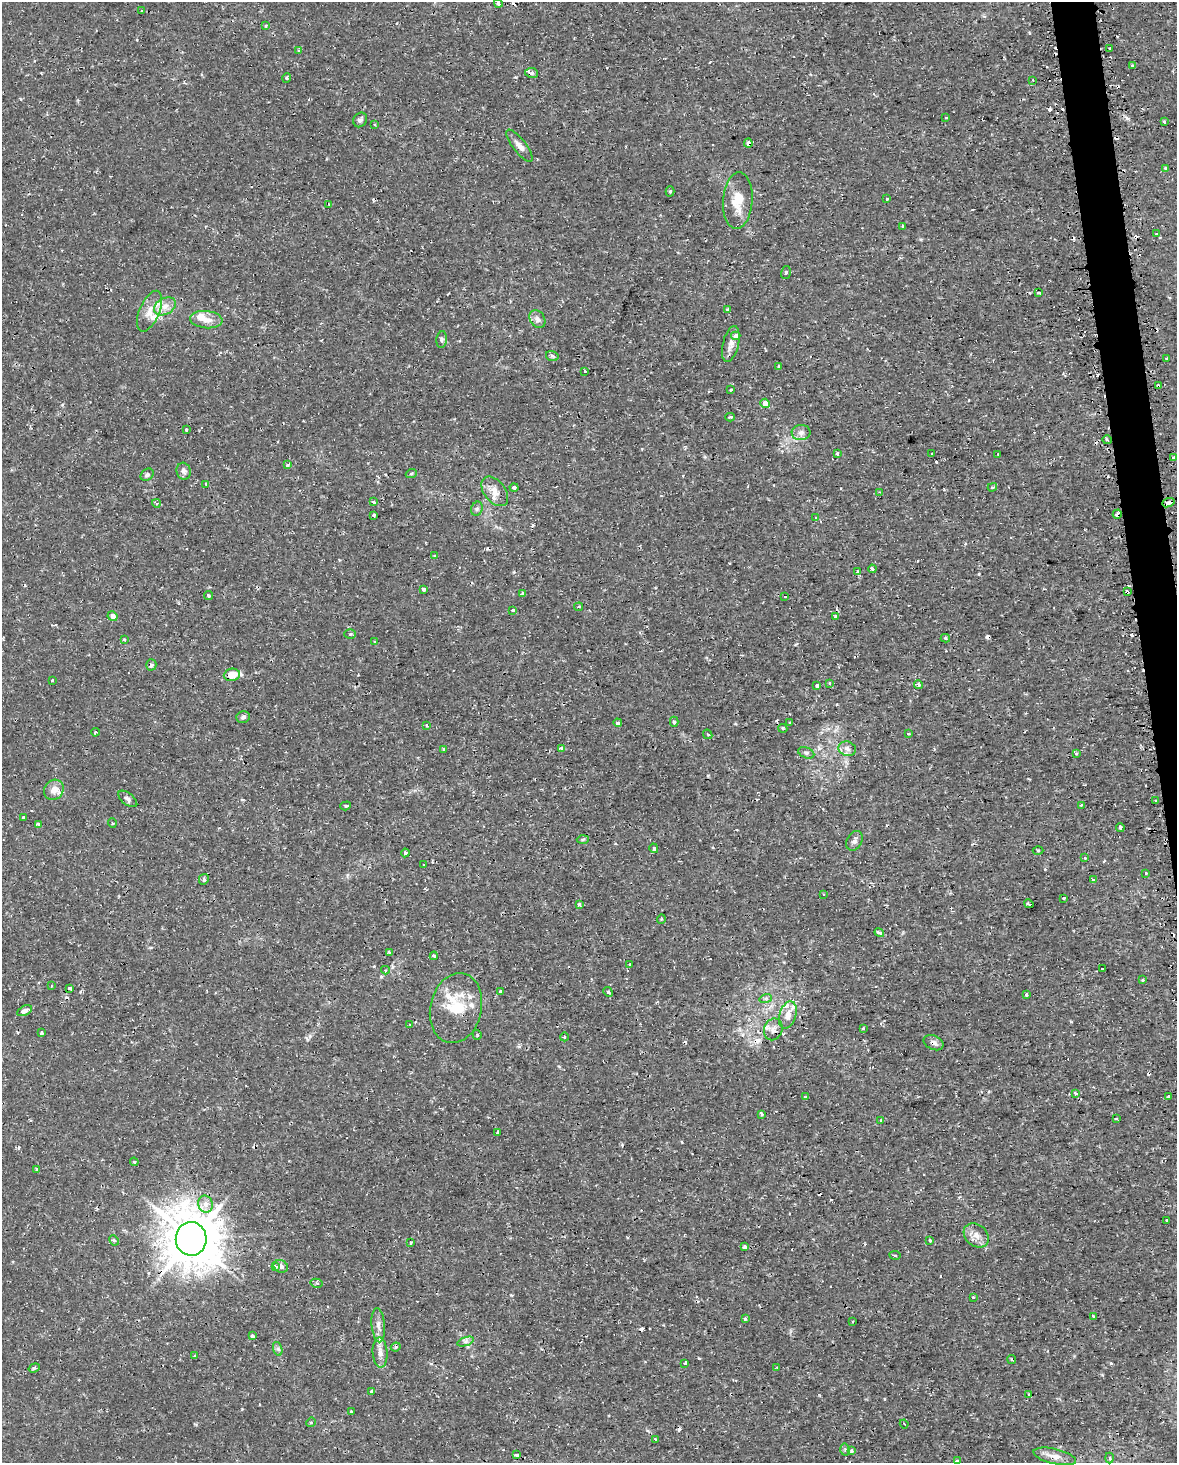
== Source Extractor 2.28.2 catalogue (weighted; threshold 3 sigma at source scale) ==
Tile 6 of 4 x 3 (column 2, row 2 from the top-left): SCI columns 1195-2369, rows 1542-3002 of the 4740 x 4499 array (HDU 1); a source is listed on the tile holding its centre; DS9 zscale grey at full resolution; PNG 1179 x 1465 px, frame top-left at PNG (2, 2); each listed source drawn as its Kron ellipse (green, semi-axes under 4 px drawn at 4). Shown black and unused: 2% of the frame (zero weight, under 2 of 3 exposures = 3% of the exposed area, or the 3 px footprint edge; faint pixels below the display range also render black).
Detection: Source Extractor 2.28.2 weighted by HDU 2 'WHT'; one run over the whole footprint, this tile lists its part. Background 0.0102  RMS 0.0013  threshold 0.006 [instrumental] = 3 sigma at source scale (4.5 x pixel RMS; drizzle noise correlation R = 1.50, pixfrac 1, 0.0396/0.0396 arcsec/px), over >= 5 px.
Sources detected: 250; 1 inside a brighter object's white glare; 46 cosmic-ray / hot-pixel residue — neither listed nor drawn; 9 inside a brighter listed object's ellipse — not listed separately; the other 194 listed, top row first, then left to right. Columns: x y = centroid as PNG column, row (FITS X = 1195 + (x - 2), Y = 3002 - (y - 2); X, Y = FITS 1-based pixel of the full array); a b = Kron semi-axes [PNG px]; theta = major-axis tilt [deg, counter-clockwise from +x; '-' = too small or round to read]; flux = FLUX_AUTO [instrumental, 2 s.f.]
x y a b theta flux
498 3 4 3 - 0.35
141 11 4 3 - 0.18
266 26 4 3 - 0.21
1110 49 3 3 - 0.56
299 51 3 3 - 0.29
1132 65 3 3 - 0.13
532 73 6 5 - 0.51
287 78 5 4 - 0.18
1033 80 2 2 - 0.11
946 118 3 3 - 0.19
360 120 8 6 57 0.46
1164 122 3 3 - 0.22
374 125 4 3 - 0.17
748 143 4 4 - 0.54
519 146 20 6 -52 0.79
1165 169 3 3 - 0.52
670 191 5 4 - 0.18
887 199 3 3 - 0.35
738 200 28 14 86 2.9
328 204 3 2 - 0.095
903 226 3 3 - 0.2
1156 234 3 3 - 0.36
786 273 6 4 72 0.2
1038 293 3 3 - 0.49
165 306 11 8 29 1.1
728 310 3 3 - 0.4
150 311 22 10 67 1.7
537 319 9 7 -57 0.57
206 320 16 8 -6 1.3
736 336 4 3 - 1.5
442 340 8 5 84 0.28
731 344 18 8 77 0.98
552 356 6 5 - 0.38
1167 359 4 3 - 0.18
778 366 3 3 - 0.29
585 371 3 2 - 0.24
1158 386 4 3 - 1
731 390 3 3 - 0.27
765 403 5 4 - 1.3
730 417 4 3 - 0.23
186 430 3 3 - 0.27
801 432 9 8 - 0.63
1107 440 5 2 - 0.16
838 454 3 3 - 0.52
932 454 3 3 - 0.34
998 454 3 2 - 0.12
1174 458 4 4 - 0.15
287 465 3 3 - 0.41
184 471 8 7 - 0.49
411 474 5 3 - 0.15
147 475 7 5 41 0.31
206 484 3 2 - 0.16
514 487 4 4 - 0.72
992 487 5 3 - 0.17
495 491 17 10 -51 1.4
880 492 4 4 - 0.15
374 502 3 3 - 0.31
156 503 4 4 - 0.27
1168 503 6 4 19 1.6
477 509 7 5 68 0.31
1117 514 5 3 - 0.44
374 515 3 3 - 0.33
816 518 4 3 - 0.13
435 556 3 3 - 0.61
872 569 4 3 - 0.89
858 572 3 3 - 0.43
424 589 4 3 - 0.4
1127 592 4 3 - 0.47
523 594 4 3 - 1.5
209 596 4 4 - 0.2
785 596 3 3 - 0.34
579 607 4 2 - 0.15
513 610 3 3 - 0.85
112 616 5 4 - 0.7
836 616 3 3 - 0.65
350 634 6 5 - 0.27
945 638 5 4 - 0.22
124 640 4 3 - 0.15
375 642 3 2 - 0.17
151 665 5 5 - 0.4
232 675 8 6 7 1.8
52 680 3 3 - 0.39
830 683 3 3 - 0.51
918 685 4 3 - 0.51
817 686 4 3 - 0.38
243 717 6 6 - 0.38
674 722 5 3 - 0.27
618 723 4 3 - 0.59
789 723 3 3 - 0.3
427 725 4 3 - 0.15
783 728 5 3 - 0.18
95 732 4 3 - 0.15
708 734 5 3 - 0.14
908 734 3 3 - 0.21
562 748 4 3 - 1.1
443 749 4 3 - 0.25
847 749 9 7 -19 0.59
806 753 8 5 -21 0.33
1076 753 3 3 - 0.3
54 790 11 9 46 1.3
128 799 11 5 -38 0.43
1155 801 3 2 - 0.25
1081 805 3 3 - 0.17
346 806 5 4 - 0.21
23 818 4 3 - 0.46
112 823 5 3 - 0.12
38 824 3 3 - 0.4
1120 827 4 3 - 0.25
583 839 6 4 3 0.2
854 841 10 7 59 0.53
654 848 5 4 - 0.3
1038 850 5 3 - 0.14
405 853 4 3 - 0.3
1085 858 3 3 - 0.26
424 865 3 2 - 0.24
1146 873 3 3 - 0.28
204 879 5 4 - 0.29
1093 880 3 3 - 0.37
823 894 3 2 - 0.1
1064 898 3 3 - 0.93
580 904 3 3 - 0.44
1029 904 5 2 - 0.23
661 919 5 3 - 0.13
879 933 5 3 - 0.34
389 952 3 3 - 0.44
434 956 4 4 - 0.16
630 965 3 3 - 0.24
1102 969 3 3 - 0.51
385 970 4 3 - 0.21
1143 980 3 3 - 0.21
51 986 2 2 - 0.11
70 988 4 3 - 0.39
500 991 3 3 - 0.33
608 992 5 4 - 0.18
1026 995 3 3 - 0.56
766 998 6 4 18 0.23
456 1008 35 25 77 5.7
24 1011 8 4 26 1.1
788 1015 14 8 72 1.2
410 1024 3 3 - 0.13
863 1028 3 2 - 0.12
773 1029 11 9 68 0.74
42 1033 3 3 - 0.35
477 1035 5 4 - 0.26
564 1037 4 3 - 0.13
933 1043 10 7 -24 0.58
1075 1093 3 3 - 0.45
1168 1096 3 2 - 0.19
805 1097 4 3 - 0.17
761 1114 3 3 - 1.2
1116 1119 4 2 - 0.12
881 1120 4 3 - 0.14
498 1133 3 3 - 0.44
134 1162 4 4 - 0.19
37 1169 4 4 - 0.17
206 1204 8 7 - 0.89
1166 1220 3 2 - 0.21
976 1235 13 10 -41 1.1
191 1239 17 15 -87 530
114 1240 5 4 - 0.25
930 1240 3 3 - 0.45
411 1243 3 2 - 0.16
745 1247 4 3 - 0.4
895 1255 5 3 - 0.16
281 1266 7 6 - 0.54
275 1267 4 3 - 0.56
316 1283 6 4 -13 0.2
973 1297 3 3 - 0.1
1093 1317 4 3 - 0.16
745 1319 4 3 - 0.25
853 1322 3 2 - 0.12
378 1325 17 6 -85 0.8
252 1336 4 3 - 0.34
466 1342 9 4 19 0.34
396 1347 5 3 - 0.22
278 1349 7 4 -72 0.29
380 1352 15 7 -86 0.94
194 1356 3 2 - 0.18
1012 1359 5 3 - 0.14
685 1363 4 2 - 0.12
34 1368 6 3 20 0.24
777 1368 4 4 - 0.13
372 1391 3 3 - 0.33
1029 1394 3 2 - 0.15
351 1412 3 3 - 0.4
311 1422 5 4 - 0.16
904 1424 4 3 - 0.12
655 1439 3 2 - 0.093
845 1450 6 4 86 0.27
852 1451 4 4 - 0.34
517 1455 3 3 - 0.39
1055 1456 22 7 -13 1.3
1109 1458 5 3 - 0.15
957 1461 3 3 - 0.22
Overlapping masked pixels (flux is a lower limit): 9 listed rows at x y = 532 73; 748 143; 1158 386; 1168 503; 1117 514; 1127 592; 232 675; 933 1043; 191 1239
Isophote crosses this tile's border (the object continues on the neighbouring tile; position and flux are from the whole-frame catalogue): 1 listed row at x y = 498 3